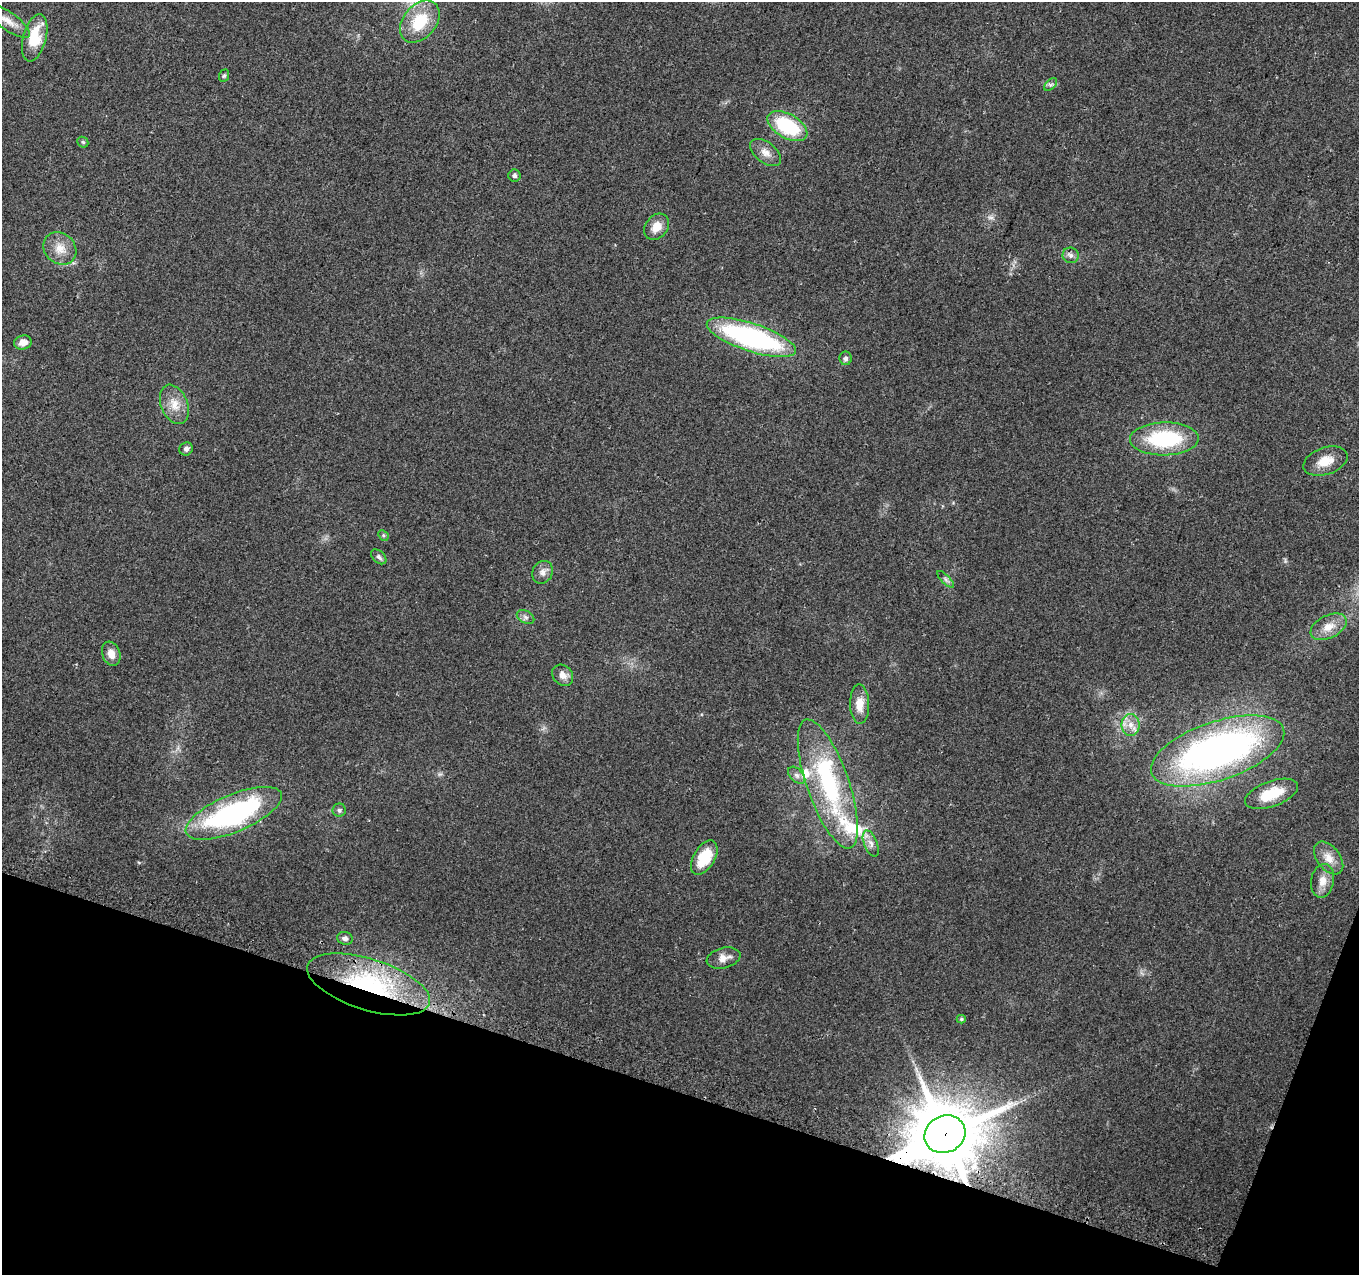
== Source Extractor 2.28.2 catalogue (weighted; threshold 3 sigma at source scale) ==
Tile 15 of 4 x 4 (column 3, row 4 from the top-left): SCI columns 2726-4082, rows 247-1519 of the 5461 x 5648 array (HDU 1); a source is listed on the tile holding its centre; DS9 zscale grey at full resolution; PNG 1361 x 1277 px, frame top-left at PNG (2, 2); each listed source drawn as its Kron ellipse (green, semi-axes under 4 px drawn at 4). Shown black and unused: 16% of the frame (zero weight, under 2 of 3 exposures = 2% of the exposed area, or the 3 px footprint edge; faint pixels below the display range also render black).
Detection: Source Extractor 2.28.2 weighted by HDU 2 'WHT'; one run over the whole footprint, this tile lists its part. Background 0.079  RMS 0.0097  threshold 0.0435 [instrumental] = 3 sigma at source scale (4.5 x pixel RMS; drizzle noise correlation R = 1.50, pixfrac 1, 0.0396/0.0396 arcsec/px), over >= 5 px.
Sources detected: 48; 1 inside a brighter object's white glare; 1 long thin detection or spike segment (spike, bleed or trail) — neither listed nor drawn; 2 inside a brighter listed object's ellipse — not listed separately; the other 44 listed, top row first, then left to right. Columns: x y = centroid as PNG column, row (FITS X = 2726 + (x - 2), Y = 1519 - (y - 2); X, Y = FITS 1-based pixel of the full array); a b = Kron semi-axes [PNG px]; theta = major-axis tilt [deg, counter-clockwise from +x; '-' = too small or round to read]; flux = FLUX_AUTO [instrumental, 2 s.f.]
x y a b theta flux
8 21 26 9 -35 12
420 22 24 16 50 37
35 38 24 11 75 33
224 76 6 5 - 1.6
1051 85 8 4 44 2.2
787 126 22 12 -30 66
83 142 6 5 - 1.4
766 152 18 10 -38 8.5
515 176 6 6 - 2.5
656 227 14 11 52 12
60 249 18 15 -42 14
1071 255 8 8 - 3.6
751 337 46 14 -18 200
23 343 9 7 16 7.7
846 358 7 6 - 2.6
174 404 20 13 -67 15
1164 439 34 16 1 82
186 449 7 6 - 2.8
1325 461 23 13 19 16
383 535 6 4 -47 1.4
379 557 9 6 -43 2.9
543 572 12 10 63 5.7
946 579 11 4 -45 2.6
525 617 9 6 -27 3.1
1329 627 19 11 26 14
111 654 12 9 -70 8.4
563 675 12 9 -46 7.2
860 704 20 9 -89 14
1131 725 11 9 90 8.6
1218 751 70 29 19 400
797 775 10 6 -44 3.7
828 784 68 21 -71 130
1272 794 28 12 20 28
339 810 6 6 - 2.2
234 813 51 18 23 180
871 844 14 6 -68 5.4
704 858 19 10 59 31
1329 858 19 11 -52 11
1322 881 17 11 80 10
345 938 8 6 -13 3.5
724 958 17 10 14 8.2
368 984 64 25 -17 140
961 1019 4 4 - 1.3
945 1134 21 18 27 8100
Overlapping masked pixels (flux is a lower limit): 2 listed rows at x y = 368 984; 945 1134